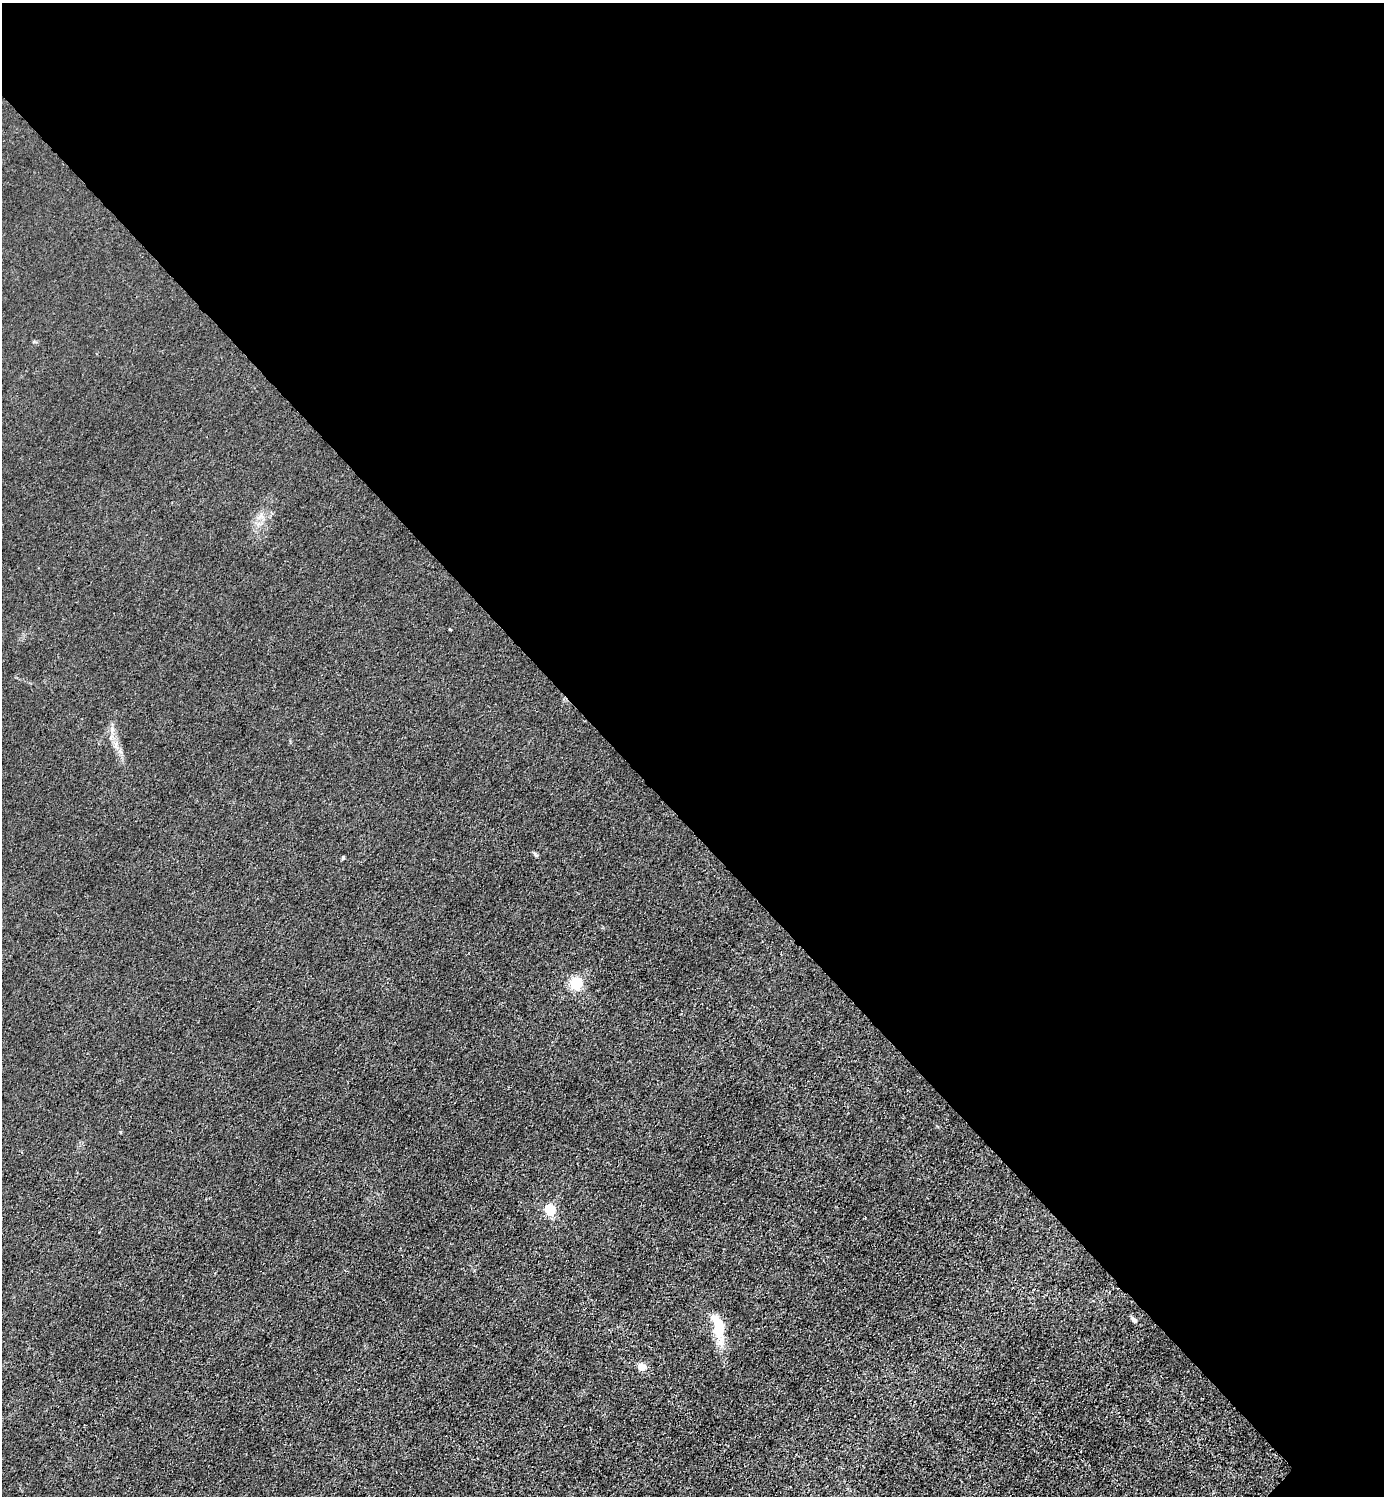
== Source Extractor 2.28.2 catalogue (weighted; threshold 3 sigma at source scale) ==
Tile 3 of 4 x 4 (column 3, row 1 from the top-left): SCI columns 3063-4444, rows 4487-5980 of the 5983 x 5983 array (HDU 1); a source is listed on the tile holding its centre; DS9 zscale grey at full resolution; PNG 1386 x 1498 px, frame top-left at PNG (2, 3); no overlay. Shown black and unused: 55% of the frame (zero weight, under 3 of 4 exposures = <1% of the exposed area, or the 3 px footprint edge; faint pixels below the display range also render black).
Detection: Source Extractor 2.28.2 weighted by HDU 2 'WHT'; one run over the whole footprint, this tile lists its part. Background 0.0215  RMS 0.0062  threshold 0.0278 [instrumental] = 3 sigma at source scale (4.5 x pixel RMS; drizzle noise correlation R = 1.50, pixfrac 1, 0.05/0.05 arcsec/px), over >= 5 px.
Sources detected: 8; all 8 listed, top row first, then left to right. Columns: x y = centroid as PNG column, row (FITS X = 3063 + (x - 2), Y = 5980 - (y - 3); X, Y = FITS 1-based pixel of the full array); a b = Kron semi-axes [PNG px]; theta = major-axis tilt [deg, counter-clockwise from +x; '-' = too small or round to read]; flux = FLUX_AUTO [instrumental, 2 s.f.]
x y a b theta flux
450 629 3 3 - 0.49
112 729 8 6 -89 2.2
535 854 11 3 -41 0.92
576 983 6 5 - 92
549 1210 6 5 - 58
1133 1319 9 5 -45 1.8
718 1326 34 12 -78 22
641 1367 5 5 - 14